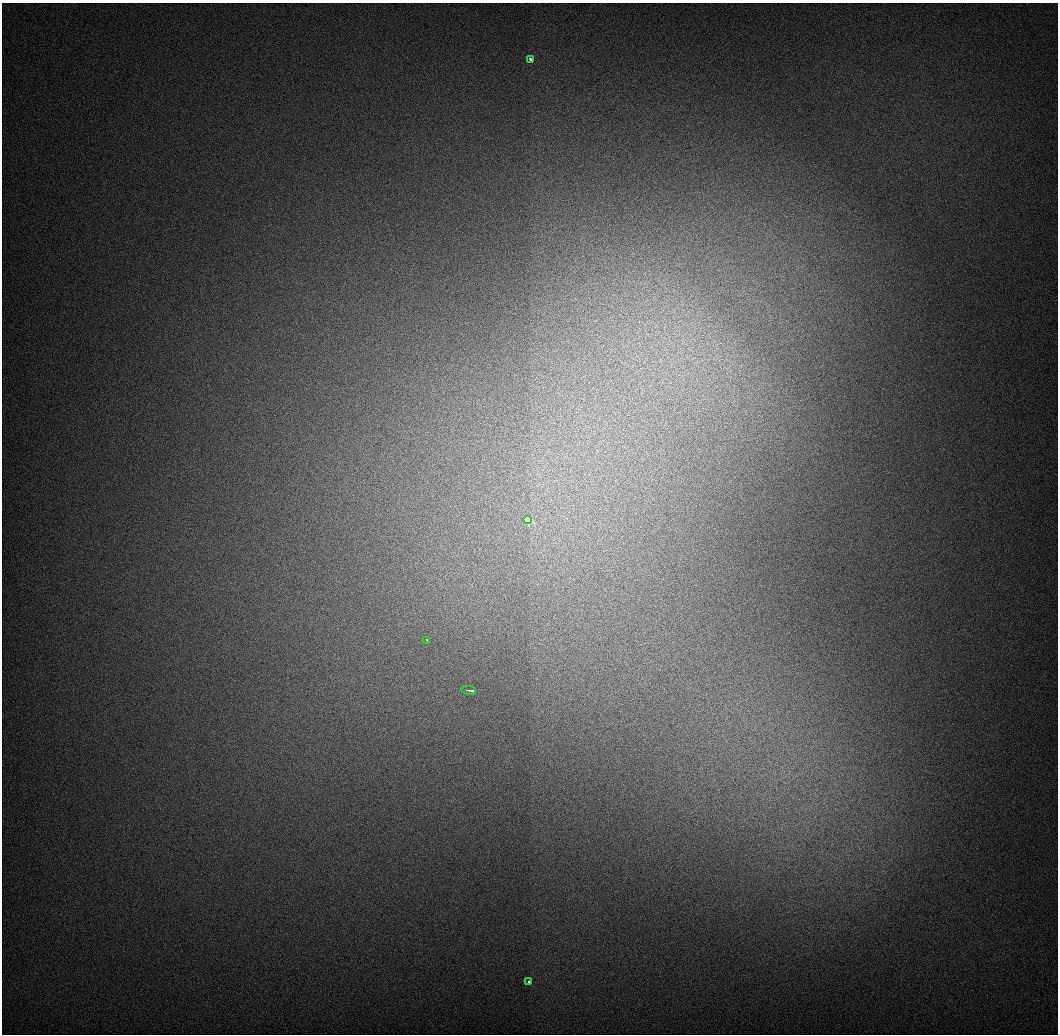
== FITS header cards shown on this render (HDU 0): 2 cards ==
NAXIS1  =                 1056 / Length of Axis 1 (Serial)
NAXIS2  =                 1032 / Length of Axis 2 (Parallel)

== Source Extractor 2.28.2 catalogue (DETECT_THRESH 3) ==
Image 1056 x 1032 px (HDU 0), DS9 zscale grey, 1 PNG px = 1 image px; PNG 1060 x 1036 px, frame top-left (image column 1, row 1032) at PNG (2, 3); each listed source drawn as its Kron ellipse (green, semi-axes under 4 px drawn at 4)
Background 523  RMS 4.2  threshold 12.5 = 3 sigma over >= 5 px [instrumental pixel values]
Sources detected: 5; all 5 listed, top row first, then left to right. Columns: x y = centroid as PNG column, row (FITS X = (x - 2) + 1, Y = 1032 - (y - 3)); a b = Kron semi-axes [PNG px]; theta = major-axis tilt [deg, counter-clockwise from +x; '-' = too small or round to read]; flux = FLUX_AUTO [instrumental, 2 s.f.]
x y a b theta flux
531 59 4 3 - 960
528 520 4 3 - 32000
427 640 3 3 - 1300
469 690 7 3 -4 4100
529 982 3 3 - 1100